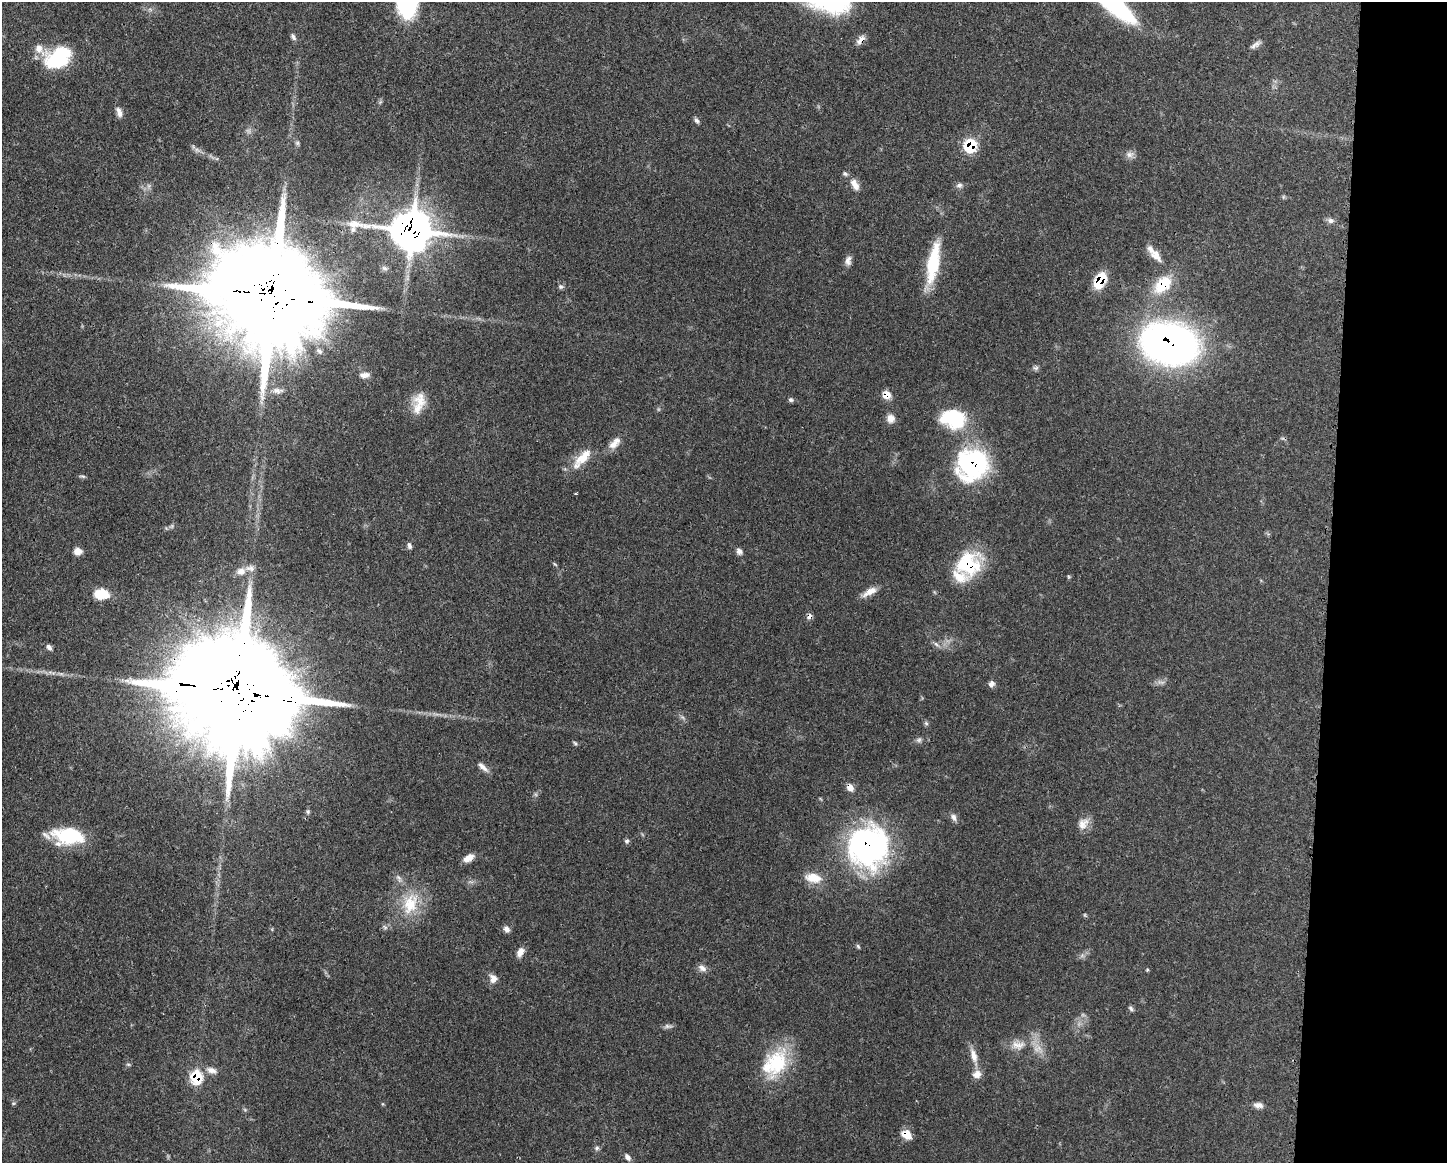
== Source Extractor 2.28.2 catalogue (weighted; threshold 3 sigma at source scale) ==
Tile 9 of 3 x 4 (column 3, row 3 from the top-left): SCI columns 3007-4451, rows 1164-2324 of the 4681 x 4647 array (HDU 1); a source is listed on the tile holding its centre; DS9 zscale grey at full resolution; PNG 1449 x 1165 px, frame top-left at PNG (2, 2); no overlay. Shown black and unused: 8% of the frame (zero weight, under 3 of 4 exposures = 1% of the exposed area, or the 3 px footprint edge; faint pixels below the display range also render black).
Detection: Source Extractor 2.28.2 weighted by HDU 2 'WHT'; one run over the whole footprint, this tile lists its part. Background 0.0597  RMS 0.0031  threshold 0.0141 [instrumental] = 3 sigma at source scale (4.5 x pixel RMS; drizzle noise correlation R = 1.50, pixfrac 1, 0.05/0.05 arcsec/px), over >= 5 px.
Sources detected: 91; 5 too faint to see at this stretch — not listed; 6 inside a brighter listed object's ellipse — not listed separately; the other 80 listed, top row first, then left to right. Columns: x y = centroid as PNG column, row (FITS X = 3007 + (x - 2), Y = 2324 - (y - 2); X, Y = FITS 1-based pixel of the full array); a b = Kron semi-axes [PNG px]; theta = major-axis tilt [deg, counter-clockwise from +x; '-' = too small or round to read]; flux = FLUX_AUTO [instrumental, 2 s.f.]
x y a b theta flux
1115 6 43 13 -40 40
293 37 10 5 -63 0.86
860 40 13 6 51 2
1257 44 12 8 19 1.4
58 58 31 21 28 20
119 112 14 7 -71 1.7
697 121 8 5 -56 0.78
297 143 7 5 -46 0.62
970 145 8 7 - 19
1130 154 11 8 11 1.6
845 174 7 5 -27 0.66
855 184 16 8 -61 2.6
959 185 9 6 11 1
1283 197 6 4 72 0.4
1331 220 10 8 -6 1.2
412 230 16 13 -5 820
1154 254 25 8 -50 4
848 261 12 7 78 1.6
933 263 50 13 80 16
1100 280 15 9 63 11
1163 285 24 16 44 11
561 287 7 6 - 0.71
273 296 43 24 -10 12000
1170 344 46 32 -12 180
1036 368 8 6 1 0.75
365 375 13 8 6 1.7
277 391 12 8 -8 1.8
886 395 9 9 - 3.1
791 400 7 6 - 0.66
420 401 21 18 -66 5.7
890 418 11 10 - 2.1
953 418 27 20 -14 21
615 443 19 10 46 3
583 457 28 11 44 6.9
973 464 33 30 46 49
82 476 10 3 -8 0.55
409 546 8 5 -72 0.84
78 551 10 9 - 1.9
739 551 8 7 - 1.2
555 564 8 3 -45 0.39
968 564 28 26 41 22
241 571 13 10 14 2.6
870 592 21 8 29 3.1
101 594 16 10 0 6.6
809 616 8 6 54 1.1
936 644 9 4 -36 0.93
49 647 8 5 -50 1.1
991 684 8 6 59 1.5
237 693 45 27 -10 14000
926 723 6 4 -2 0.5
575 743 7 4 -45 0.48
483 767 17 6 -44 1.7
850 787 9 7 -54 2.3
954 817 11 6 -58 1.3
1083 824 17 12 57 3
68 836 34 18 -4 20
627 841 7 5 40 0.67
868 846 46 43 75 75
468 858 13 7 30 2.8
399 878 12 6 -65 1.3
813 878 21 11 -11 5.6
410 904 31 20 74 12
506 929 8 7 - 1.3
858 946 7 4 -62 0.45
520 952 12 7 61 2.2
702 968 12 8 -30 1.6
1147 970 4 3 - 0.43
493 978 12 9 -75 2
1131 1009 8 5 -46 0.68
668 1026 12 6 -1 1
1018 1045 22 12 1 4.6
973 1055 21 8 -73 3.2
777 1063 41 26 70 19
128 1064 6 4 -18 0.44
211 1070 14 8 -12 2.3
196 1077 9 7 78 17
1258 1105 12 7 -6 1.7
907 1135 12 9 -36 3.8
597 1148 6 5 - 0.71
628 1157 9 6 -52 1.2
Overlapping masked pixels (flux is a lower limit): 16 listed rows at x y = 860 40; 970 145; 412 230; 1100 280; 1163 285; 273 296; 1170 344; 886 395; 973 464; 968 564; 809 616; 237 693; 850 787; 868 846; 196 1077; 907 1135
Isophote crosses this tile's border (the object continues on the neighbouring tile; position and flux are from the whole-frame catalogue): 1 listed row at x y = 1115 6